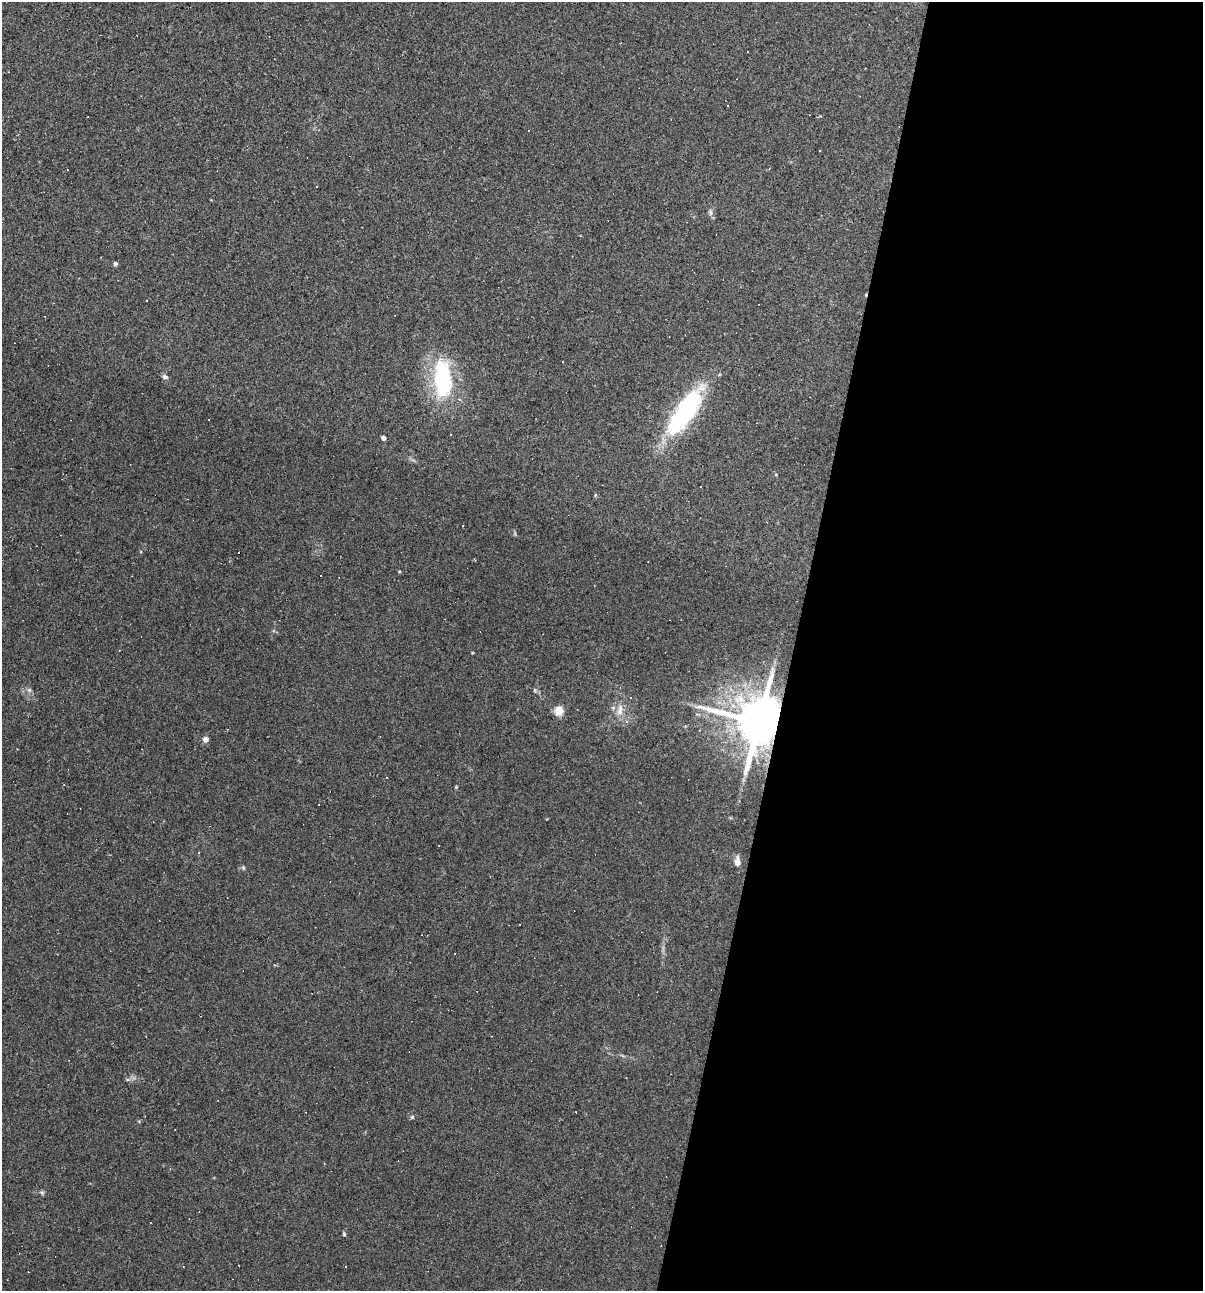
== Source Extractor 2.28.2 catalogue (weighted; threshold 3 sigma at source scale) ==
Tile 12 of 4 x 4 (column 4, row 3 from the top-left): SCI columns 3726-4926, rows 1289-2577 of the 5172 x 5154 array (HDU 1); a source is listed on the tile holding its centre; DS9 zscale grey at full resolution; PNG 1205 x 1293 px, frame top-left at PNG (2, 2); no overlay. Shown black and unused: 34% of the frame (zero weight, under 2 of 3 exposures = <1% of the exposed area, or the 3 px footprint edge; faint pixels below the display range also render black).
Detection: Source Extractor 2.28.2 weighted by HDU 2 'WHT'; one run over the whole footprint, this tile lists its part. Background 0.0888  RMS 0.0065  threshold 0.0292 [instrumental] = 3 sigma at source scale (4.5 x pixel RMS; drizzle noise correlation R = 1.50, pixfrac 1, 0.05/0.05 arcsec/px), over >= 5 px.
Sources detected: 48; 2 inside a brighter object's white glare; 21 cosmic-ray / hot-pixel residue — not listed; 1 inside a brighter listed object's ellipse — not listed separately; the other 24 listed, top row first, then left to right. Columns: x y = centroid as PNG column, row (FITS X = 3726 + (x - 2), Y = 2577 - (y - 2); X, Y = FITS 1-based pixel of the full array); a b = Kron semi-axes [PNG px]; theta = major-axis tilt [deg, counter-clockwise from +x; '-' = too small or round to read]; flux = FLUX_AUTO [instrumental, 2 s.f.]
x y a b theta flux
821 116 3 3 - 0.63
820 150 2 2 - 0.47
67 170 3 2 - 0.39
317 186 3 2 - 0.77
211 200 3 2 - 0.43
710 212 6 6 - 1.4
115 264 4 4 - 1.8
165 377 7 6 - 2
442 379 40 19 -85 65
677 422 33 20 65 45
383 438 4 4 - 3.1
29 690 6 5 - 1.4
535 690 6 4 -90 0.87
559 710 5 5 - 34
620 710 18 8 80 5.9
758 722 14 12 -21 4000
205 739 6 5 - 3.5
456 787 4 4 - 0.57
318 804 3 2 - 0.77
737 861 13 7 -89 4.2
491 1036 3 2 - 0.42
412 1117 5 5 - 0.82
42 1192 8 4 -19 1.2
344 1234 6 4 -77 0.84
Overlapping masked pixels (flux is a lower limit): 1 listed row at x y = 758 722
Unlisted compact peaks at least as high as the median listed source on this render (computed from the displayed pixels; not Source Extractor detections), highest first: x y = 243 867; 399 571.